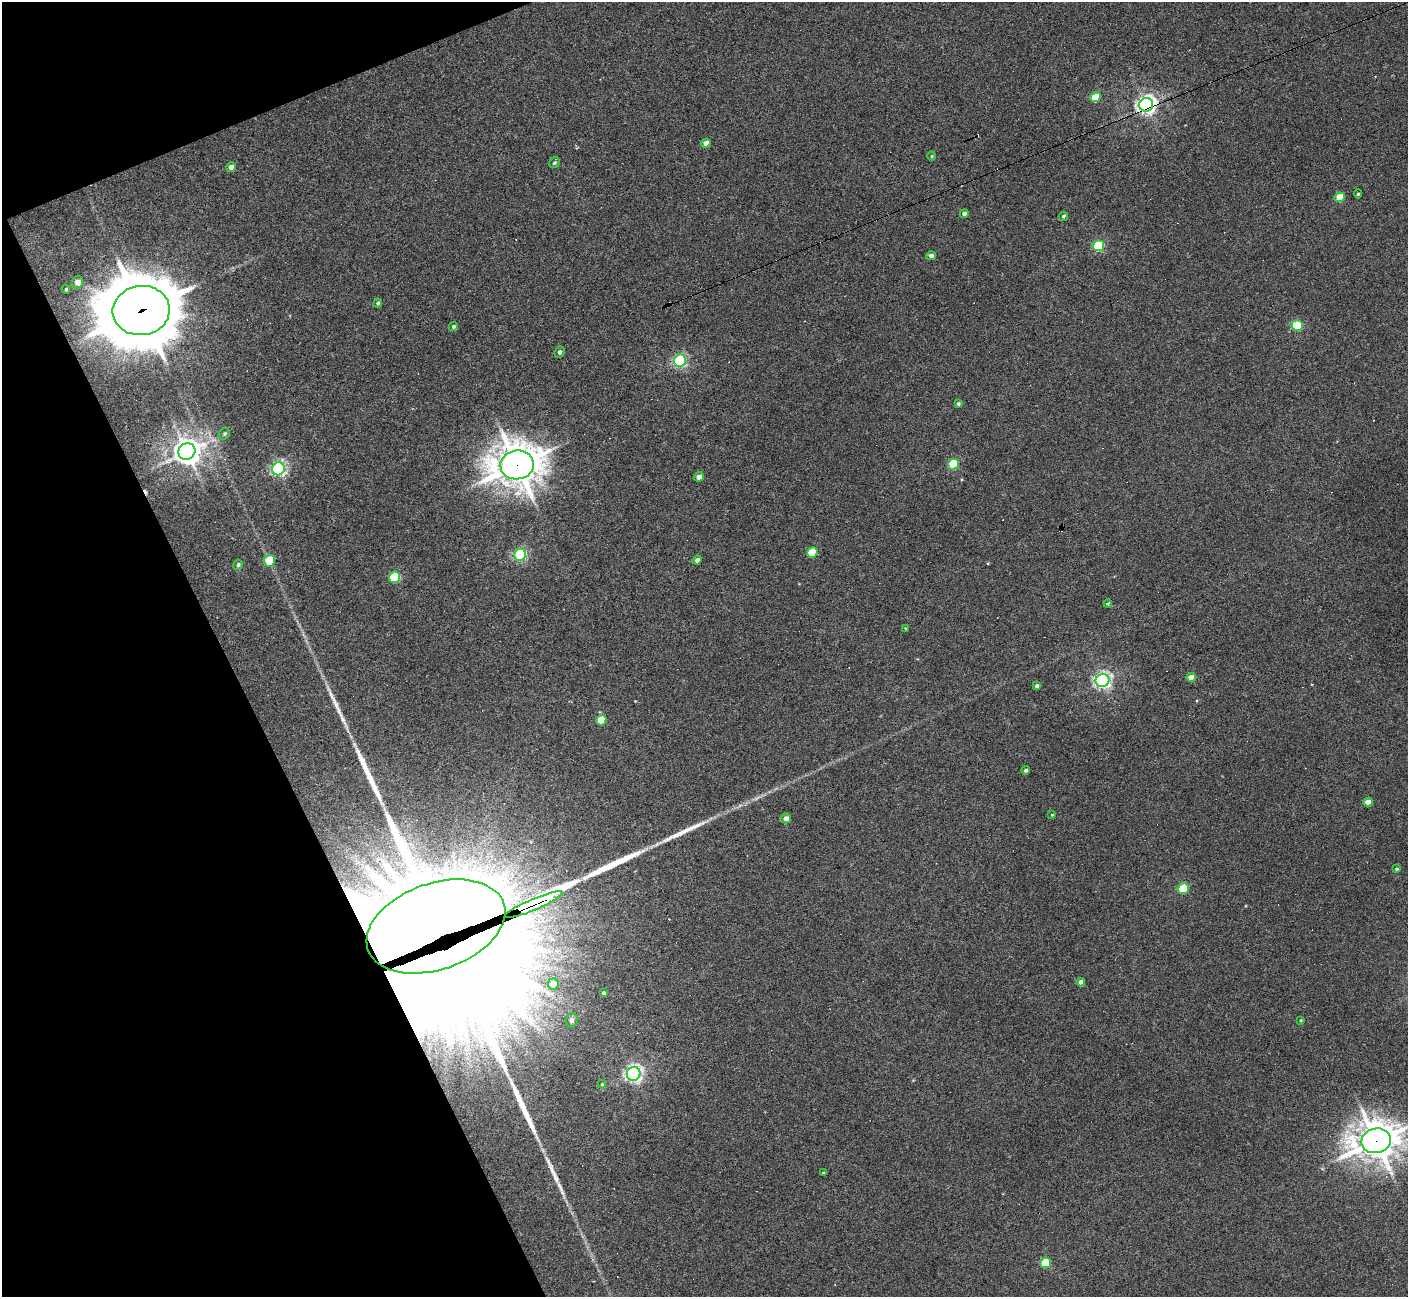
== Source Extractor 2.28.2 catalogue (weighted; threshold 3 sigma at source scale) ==
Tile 5 of 4 x 4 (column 1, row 2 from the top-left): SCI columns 1-1406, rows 2740-4034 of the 5622 x 5610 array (HDU 1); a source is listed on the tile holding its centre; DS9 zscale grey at full resolution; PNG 1410 x 1299 px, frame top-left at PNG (2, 2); each listed source drawn as its Kron ellipse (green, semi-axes under 4 px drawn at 4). Shown black and unused: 20% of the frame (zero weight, under 3 of 6 exposures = <1% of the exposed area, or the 3 px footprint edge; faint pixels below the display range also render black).
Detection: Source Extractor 2.28.2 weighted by HDU 2 'WHT'; one run over the whole footprint, this tile lists its part. Background 0.0282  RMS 0.0025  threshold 0.0102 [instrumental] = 3 sigma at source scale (4.09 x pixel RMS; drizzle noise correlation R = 1.36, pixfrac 0.8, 0.05/0.05 arcsec/px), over >= 5 px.
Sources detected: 74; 10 cosmic-ray / hot-pixel residue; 6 long thin detections or spike segments (spike, bleed or trail) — neither listed nor drawn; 1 inside a brighter listed object's ellipse — not listed separately; the other 57 listed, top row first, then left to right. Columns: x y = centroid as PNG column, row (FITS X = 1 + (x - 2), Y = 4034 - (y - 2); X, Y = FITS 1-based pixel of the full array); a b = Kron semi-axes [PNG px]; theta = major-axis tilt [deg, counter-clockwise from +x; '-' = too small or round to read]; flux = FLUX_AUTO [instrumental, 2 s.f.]
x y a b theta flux
1095 97 5 5 - 7.6
1146 105 7 6 - 120
706 143 5 4 - 1.9
932 156 4 4 - 0.24
554 163 6 5 - 0.45
231 167 5 4 - 1.1
1358 194 4 4 - 0.36
1340 197 5 5 - 7
964 214 4 4 - 0.77
1063 216 5 4 - 0.41
1098 246 6 5 - 18
931 256 5 4 - 0.84
77 282 6 5 - 1.6
66 289 4 3 - 0.34
378 303 4 4 - 0.45
141 310 28 24 7 2200
453 326 5 4 - 0.41
1297 326 5 5 - 17
559 352 6 5 - 0.66
680 361 6 6 - 45
958 404 4 4 - 0.4
224 434 6 5 - 0.44
187 451 9 8 - 310
953 464 5 5 - 13
517 465 17 14 7 700
278 469 7 6 - 63
699 477 5 4 - 1.7
812 552 5 5 - 8.5
520 555 6 5 - 36
697 560 5 4 - 0.87
269 561 6 5 - 8.3
238 565 5 4 - 0.55
395 577 6 5 - 15
1108 603 4 3 - 0.92
905 628 3 2 - 0.17
1191 677 5 4 - 2.3
1103 680 7 6 - 85
1037 686 4 3 - 0.61
601 720 5 5 - 5.8
1025 770 4 4 - 0.45
1368 802 5 4 - 2.2
1052 815 3 3 - 0.23
786 818 5 5 - 1.3
1397 869 4 3 - 0.27
1183 889 5 5 - 13
534 905 31 5 23 2200
436 926 72 43 19 6600
1081 982 4 4 - 1.3
553 984 5 5 - 2.2
603 993 4 3 - 0.39
572 1020 7 6 - 0.95
1301 1020 3 3 - 0.21
634 1074 7 6 - 89
602 1084 4 4 - 0.32
1376 1141 15 12 13 630
823 1173 4 4 - 0.27
1046 1263 5 5 - 9.3
Overlapping masked pixels (flux is a lower limit): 6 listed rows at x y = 1146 105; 141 310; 517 465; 534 905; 436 926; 1376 1141
Isophote crosses this tile's border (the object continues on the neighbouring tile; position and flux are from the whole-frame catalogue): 1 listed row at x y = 1376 1141